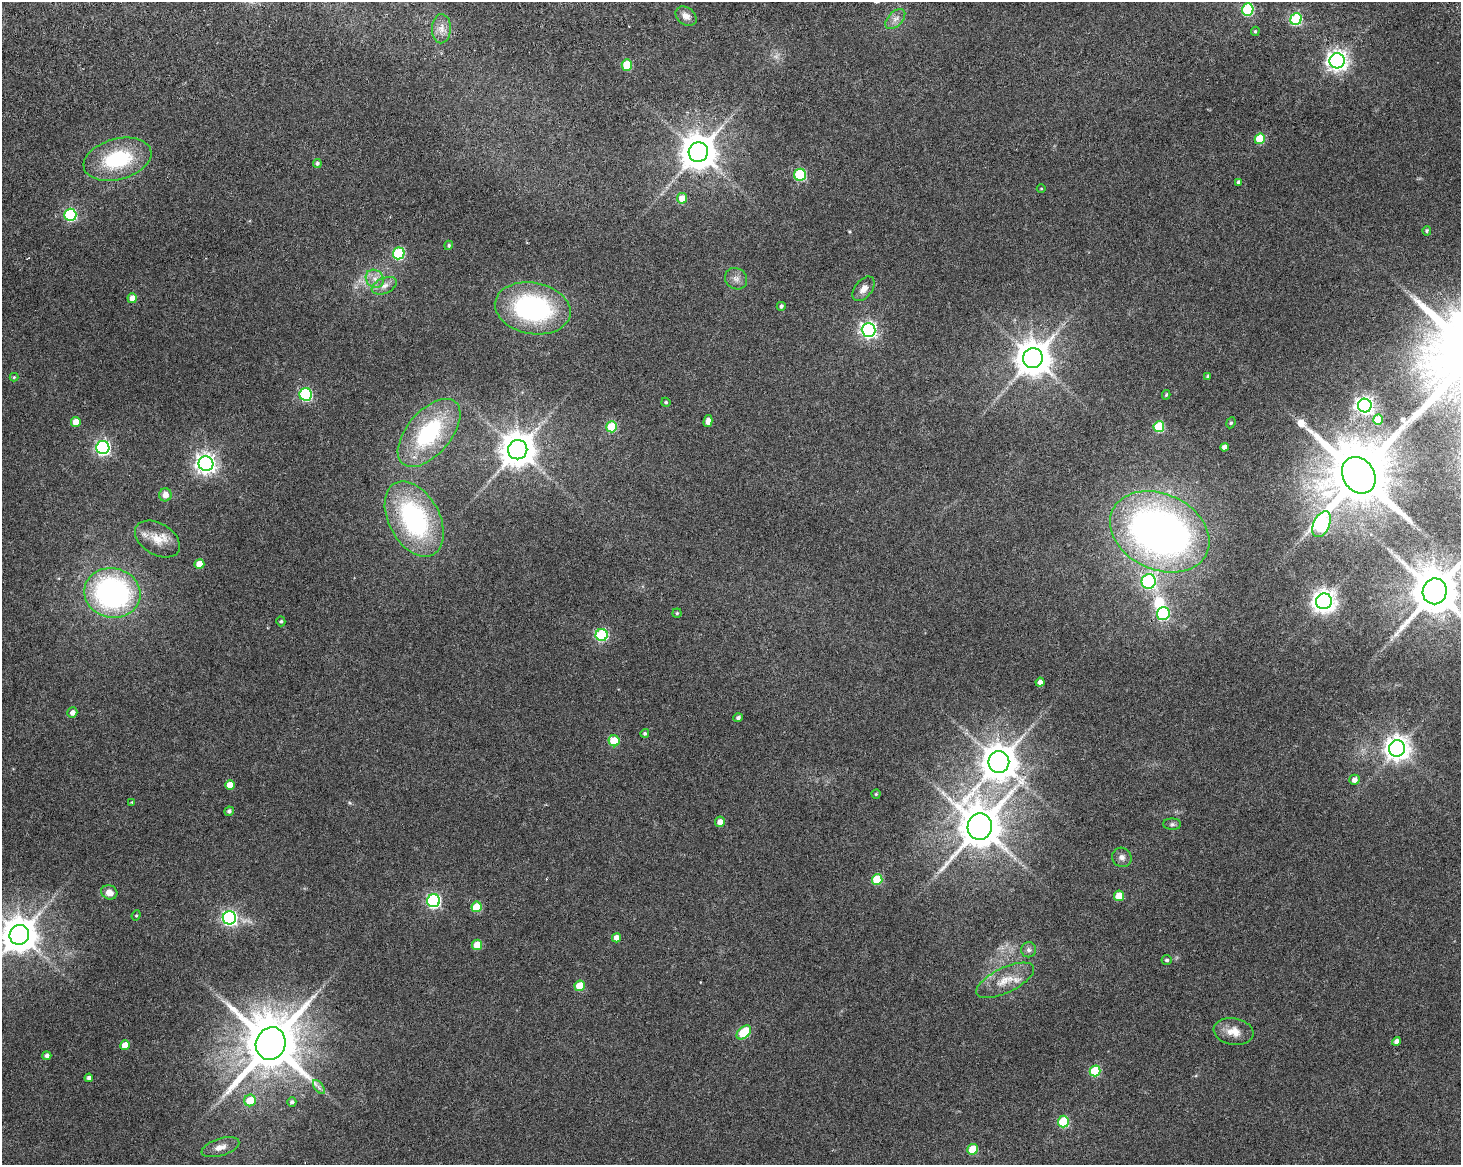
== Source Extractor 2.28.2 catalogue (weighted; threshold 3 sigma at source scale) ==
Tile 8 of 3 x 4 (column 2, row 3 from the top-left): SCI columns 1540-2998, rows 1323-2485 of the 4717 x 4901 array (HDU 1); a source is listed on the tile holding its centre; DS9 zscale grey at full resolution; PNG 1463 x 1167 px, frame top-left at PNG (2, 2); each listed source drawn as its Kron ellipse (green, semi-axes under 4 px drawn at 4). Shown black and unused: <1% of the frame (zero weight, under 3 of 6 exposures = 11% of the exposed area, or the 3 px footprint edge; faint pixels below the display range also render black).
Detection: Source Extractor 2.28.2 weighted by HDU 2 'WHT'; one run over the whole footprint, this tile lists its part. Background 0.0622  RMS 0.0032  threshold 0.0131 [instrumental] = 3 sigma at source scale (4.09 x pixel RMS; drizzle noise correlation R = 1.36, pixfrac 0.8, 0.0396/0.0396 arcsec/px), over >= 5 px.
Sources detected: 107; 1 too faint to see at this stretch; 1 inside a brighter object's white glare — neither listed nor drawn; the other 105 listed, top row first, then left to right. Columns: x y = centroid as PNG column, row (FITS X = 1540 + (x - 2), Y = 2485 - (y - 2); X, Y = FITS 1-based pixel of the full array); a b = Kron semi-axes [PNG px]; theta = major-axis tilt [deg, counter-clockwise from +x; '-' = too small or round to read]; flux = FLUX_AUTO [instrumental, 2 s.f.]
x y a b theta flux
1248 10 6 5 - 27
686 16 11 8 -38 2.1
895 19 12 7 45 1.8
1296 19 6 5 - 29
441 29 14 9 87 2.5
1255 31 5 4 - 0.4
1337 61 7 7 - 170
627 65 6 5 - 11
1260 139 5 5 - 14
698 152 10 9 - 720
118 159 35 20 15 22
317 163 4 4 - 0.62
800 175 6 5 - 29
1238 182 4 3 - 0.59
1041 188 4 3 - 0.21
682 198 5 5 - 4.2
70 215 6 6 - 35
1427 231 5 4 - 0.52
449 245 5 4 - 0.49
399 253 6 5 - 25
375 279 10 8 -45 2.1
736 279 11 10 - 1.8
384 286 13 7 24 2.1
864 289 14 8 51 2.4
132 298 5 4 - 2.8
781 306 4 4 - 0.67
533 308 38 25 -11 48
869 330 7 7 - 99
1033 358 10 9 - 700
1208 376 4 3 - 0.45
14 377 4 4 - 0.37
306 394 6 6 - 39
1166 395 4 3 - 0.4
666 402 4 4 - 0.38
1365 405 7 7 - 120
1378 420 5 5 - 6.1
708 421 6 4 76 1.9
76 422 5 5 - 4
1231 423 5 4 - 0.45
612 427 5 5 - 16
1159 427 5 5 - 17
429 433 41 22 49 33
1224 447 4 4 - 1.4
103 448 6 6 - 72
518 450 10 9 - 690
206 464 7 7 - 180
1359 475 19 15 -58 3000
165 495 6 6 - 2.4
414 519 40 25 -61 46
1322 524 14 8 65 53
1160 532 52 38 -25 190
157 539 24 15 -31 5.6
199 564 5 5 - 4.9
1149 581 7 7 - 47
1435 591 13 12 - 1600
112 593 28 25 -14 73
1324 601 8 8 - 250
677 613 4 4 - 0.4
1163 614 6 6 - 30
281 621 5 4 - 0.46
602 635 6 6 - 32
1040 682 4 4 - 1.4
72 712 5 5 - 1.6
738 718 4 4 - 0.82
645 733 4 4 - 0.48
614 741 6 5 - 13
1397 748 8 8 - 290
999 762 11 10 - 750
1354 780 5 5 - 1.7
230 785 5 5 - 4.1
876 794 4 4 - 0.37
132 802 3 3 - 0.2
229 811 5 4 - 0.75
720 822 5 5 - 2.1
1172 824 9 5 0 0.73
980 827 13 12 - 1200
1122 857 10 9 - 1.4
877 879 5 5 - 14
109 892 8 7 - 2.4
1119 896 5 5 - 5
434 901 6 6 - 58
477 907 5 5 - 9.5
136 915 5 4 - 0.36
229 918 6 6 - 78
19 935 10 9 - 730
616 938 4 4 - 2.1
477 945 5 5 - 5.6
1029 950 7 7 - 1
1167 960 5 5 - 0.62
1005 980 31 12 26 6.3
580 986 5 5 - 8.3
744 1032 8 5 43 15
1234 1032 20 13 -10 4
1396 1041 4 4 - 1.6
271 1044 17 14 71 2200
125 1045 5 5 - 5.7
47 1056 4 4 - 1.1
1095 1071 5 5 - 18
89 1078 4 4 - 1.1
319 1087 8 4 -53 0.77
250 1100 6 5 - 6.4
292 1102 5 4 - 0.73
1063 1121 6 5 - 19
220 1147 19 8 17 2.6
972 1149 5 5 - 10
Isophote crosses this tile's border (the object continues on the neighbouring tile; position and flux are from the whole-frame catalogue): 2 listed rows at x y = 1435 591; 19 935